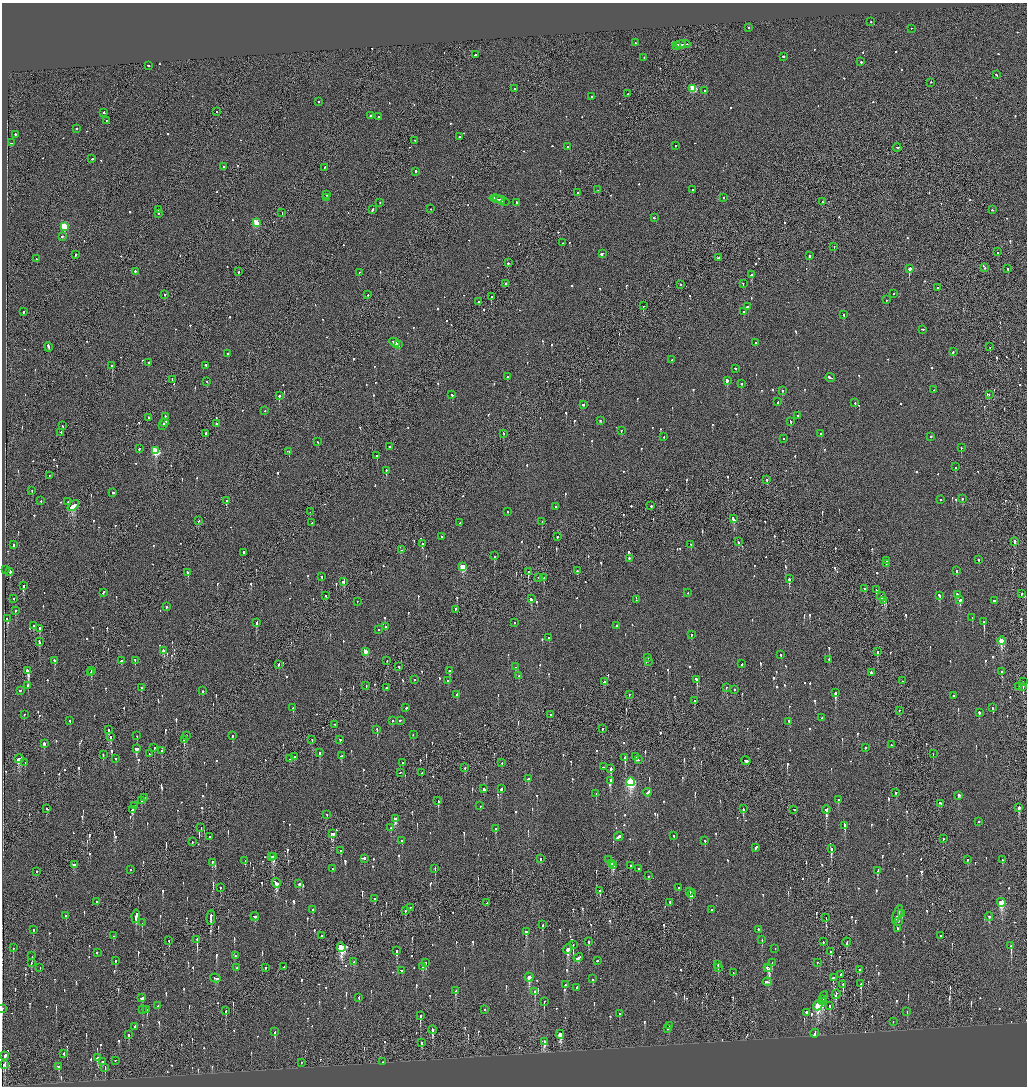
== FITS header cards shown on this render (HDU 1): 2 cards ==
NAXIS1  =                 2050
NAXIS2  =                 2168

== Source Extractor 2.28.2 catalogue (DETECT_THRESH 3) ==
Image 2050 x 2168 px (HDU 1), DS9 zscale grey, zoomed out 1/2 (1 PNG px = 2 x 2 image px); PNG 1029 x 1088 px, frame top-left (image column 2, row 2168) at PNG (2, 3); each listed source drawn as its Kron ellipse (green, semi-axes under 4 px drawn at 4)
Background -0.107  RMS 0.069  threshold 0.207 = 3 sigma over >= 5 px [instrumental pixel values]
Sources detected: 1233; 47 cannot appear on this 1/2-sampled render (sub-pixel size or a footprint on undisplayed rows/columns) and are neither listed nor drawn; of the other 1186, the 500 brightest by FLUX_AUTO listed and drawn (686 fainter detections omitted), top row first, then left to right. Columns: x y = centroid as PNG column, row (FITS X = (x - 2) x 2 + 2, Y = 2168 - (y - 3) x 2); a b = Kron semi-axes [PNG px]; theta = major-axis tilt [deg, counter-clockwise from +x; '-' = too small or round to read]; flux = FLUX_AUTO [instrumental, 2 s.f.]
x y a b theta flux
871 22 2 2 - 84
749 28 2 2 - 160
912 29 2 1 - 96
636 43 2 2 - 87
683 44 7 1 2 380
680 45 5 2 - 530
676 46 3 2 - 250
475 55 2 2 - 270
783 57 2 2 - 310
644 58 2 2 - 79
861 62 2 2 - 180
148 66 2 2 - 120
996 75 3 2 - 110
931 83 2 2 - 85
515 89 2 2 - 140
693 89 3 3 - 640
705 91 2 2 - 350
628 94 2 2 - 83
591 97 2 2 - 110
318 102 2 1 - 120
217 112 2 1 - 160
104 113 2 1 - 210
370 116 2 2 - 110
379 117 2 2 - 78
106 121 2 2 - 83
76 129 2 2 - 97
15 135 2 2 - 200
459 137 2 2 - 530
415 141 2 2 - 81
11 143 2 1 - 110
676 146 2 2 - 84
567 147 2 2 - 140
897 148 4 2 - 200
92 159 2 2 - 92
223 167 2 2 - 240
324 168 2 2 - 87
416 172 2 2 - 550
598 190 2 1 - 250
693 190 2 2 - 230
578 193 2 1 - 130
327 195 2 2 - 420
326 198 2 2 - 89
724 198 2 2 - 92
496 199 6 2 -12 400
499 200 6 1 -20 260
503 201 7 2 -24 460
822 202 2 1 - 220
380 203 2 2 - 90
516 203 2 2 - 240
430 209 2 1 - 180
158 210 2 1 - 240
373 210 3 2 - 200
992 210 2 2 - 78
282 213 2 1 - 130
159 214 2 2 - 90
654 218 2 2 - 170
256 223 3 3 - 420
64 227 4 3 - 840
62 237 2 2 - 170
563 243 2 2 - 82
834 247 2 1 - 270
998 252 2 2 - 160
602 254 3 2 - 670
75 255 2 2 - 160
809 256 2 2 - 590
718 258 2 1 - 120
36 259 2 2 - 90
508 263 2 2 - 330
985 268 2 2 - 190
909 269 2 2 - 3100
1008 269 2 2 - 150
135 272 2 2 - 270
239 272 2 1 - 230
359 273 2 2 - 97
751 275 2 2 - 1300
505 284 2 2 - 81
743 284 2 2 - 100
681 285 2 2 - 160
938 288 2 2 - 260
893 294 2 1 - 79
164 295 2 1 - 290
368 295 2 2 - 100
491 297 2 2 - 320
886 300 2 2 - 110
479 302 2 2 - 140
643 306 2 1 - 300
747 307 2 2 - 140
23 312 2 2 - 86
743 312 2 2 - 190
844 315 2 2 - 470
922 330 3 2 - 95
394 343 5 2 - 1300
755 343 2 2 - 200
399 345 3 2 - 87
48 347 4 2 - 320
990 347 2 1 - 140
953 352 3 2 - 160
228 354 2 2 - 100
672 360 2 2 - 230
149 363 2 2 - 190
112 366 2 2 - 390
205 366 2 2 - 130
736 369 2 2 - 160
507 377 2 2 - 120
830 378 5 2 - 490
172 380 2 1 - 88
727 381 3 2 - 700
207 382 2 2 - 110
741 384 2 2 - 130
933 390 2 2 - 88
782 391 2 2 - 140
452 395 2 2 - 210
989 395 2 2 - 110
279 396 2 2 - 1200
778 402 3 2 - 110
855 403 2 2 - 95
583 405 2 2 - 180
265 411 2 2 - 86
798 416 2 2 - 130
165 417 2 2 - 140
149 418 2 1 - 99
600 421 2 2 - 110
790 422 3 2 - 170
164 423 4 2 - 280
216 424 2 2 - 390
62 426 2 2 - 110
162 426 3 2 - 150
621 431 2 2 - 140
61 433 2 2 - 240
205 434 2 2 - 180
503 434 2 1 - 160
821 434 2 2 - 100
664 437 2 2 - 160
930 437 2 2 - 310
784 439 2 2 - 90
318 442 2 2 - 86
389 447 2 2 - 78
961 448 2 2 - 100
139 449 2 2 - 90
156 451 4 3 - 900
289 452 2 2 - 150
377 456 3 2 - 98
955 467 2 2 - 98
386 471 3 2 - 130
49 476 2 1 - 93
767 480 2 2 - 260
32 491 2 1 - 99
113 493 2 2 - 110
962 499 2 2 - 100
941 500 2 2 - 92
41 501 2 1 - 140
226 501 2 2 - 540
68 502 2 2 - 450
73 506 7 2 41 4300
651 506 2 2 - 230
555 507 2 2 - 97
310 512 2 2 - 79
508 512 2 2 - 90
733 519 3 2 - 320
198 521 2 2 - 84
542 522 2 1 - 130
312 523 2 1 - 110
460 523 2 2 - 96
442 537 2 2 - 140
557 537 2 2 - 260
738 542 2 1 - 170
1014 542 3 2 - 430
422 544 2 2 - 400
13 545 2 2 - 150
691 545 2 2 - 110
401 550 2 1 - 120
244 553 2 2 - 340
494 556 3 2 - 130
629 559 2 2 - 250
978 560 2 2 - 180
887 561 3 2 - 360
886 564 2 2 - 82
463 567 3 3 - 550
5 570 2 2 - 170
577 571 2 2 - 190
957 571 2 2 - 170
10 572 3 2 - 120
528 572 2 2 - 450
187 573 3 2 - 120
322 577 2 2 - 160
539 578 2 2 - 130
544 578 2 2 - 95
789 579 2 2 - 550
343 582 2 2 - 150
24 586 3 2 - 520
865 589 2 1 - 150
876 590 2 2 - 370
103 593 3 2 - 150
688 593 2 2 - 82
1022 594 2 2 - 170
957 595 3 2 - 200
326 596 2 2 - 80
939 596 3 2 - 170
881 597 4 2 - 220
13 599 2 2 - 96
531 599 3 2 - 180
636 600 2 1 - 150
960 600 2 2 - 770
884 601 2 2 - 120
994 601 2 2 - 580
357 602 2 1 - 170
166 607 2 2 - 160
455 610 3 2 - 230
15 611 2 2 - 100
972 618 2 2 - 81
7 619 3 2 - 140
984 622 2 2 - 200
257 623 3 2 - 390
514 623 2 2 - 120
34 626 2 2 - 120
616 626 2 2 - 240
385 627 2 2 - 110
40 629 3 2 - 200
378 630 2 2 - 100
691 635 2 2 - 78
549 638 2 2 - 87
1002 641 4 3 - 540
39 642 3 2 - 170
163 651 3 2 - 110
365 652 3 3 - 190
878 652 3 2 - 280
781 655 2 2 - 140
647 658 2 2 - 170
828 660 2 2 - 140
55 661 3 2 - 180
121 661 3 2 - 230
135 661 3 2 - 110
387 661 2 2 - 320
648 662 2 2 - 160
742 664 3 2 - 190
278 665 2 2 - 230
399 667 2 2 - 230
515 667 2 2 - 100
28 671 3 2 - 1200
92 671 2 1 - 160
450 671 2 2 - 130
1002 672 2 2 - 94
91 673 3 2 - 110
871 673 3 2 - 230
519 676 2 2 - 140
414 680 2 2 - 80
697 680 3 2 - 480
447 681 2 2 - 160
902 681 2 2 - 87
604 682 3 2 - 140
1023 682 2 1 - 150
28 686 2 2 - 120
366 686 2 2 - 80
1018 687 2 1 - 90
1023 687 3 1 - 120
141 688 2 2 - 140
386 688 2 2 - 160
726 688 2 2 - 87
734 690 2 2 - 77
20 691 2 2 - 110
202 691 2 2 - 270
835 693 3 2 - 1100
457 695 2 2 - 78
629 695 2 2 - 160
953 696 2 2 - 170
694 701 2 2 - 130
293 708 2 2 - 130
406 708 2 1 - 220
993 708 3 2 - 170
899 711 2 2 - 140
979 713 2 2 - 160
24 715 2 2 - 95
551 715 2 2 - 130
822 718 2 2 - 86
70 721 2 2 - 110
392 721 2 2 - 120
400 721 2 2 - 280
789 722 2 2 - 92
334 725 2 1 - 98
602 729 2 2 - 97
108 730 3 2 - 210
377 730 4 2 - 230
413 735 2 2 - 77
137 736 2 2 - 190
187 736 2 1 - 150
232 736 2 2 - 120
111 737 3 2 - 81
184 740 2 2 - 400
312 740 2 1 - 150
340 740 2 2 - 260
44 744 3 2 - 86
891 745 2 2 - 130
154 748 2 2 - 130
865 748 2 2 - 510
136 749 4 3 - 210
161 751 2 2 - 410
320 753 2 2 - 260
149 754 2 2 - 110
933 754 2 1 - 120
103 755 2 2 - 160
341 756 2 2 - 100
294 757 2 2 - 600
636 757 2 1 - 110
625 758 3 2 - 490
19 759 4 3 - 450
116 759 2 2 - 150
290 759 2 2 - 84
638 760 3 2 - 130
746 761 4 2 - 240
25 763 2 2 - 170
402 763 2 2 - 120
502 763 2 2 - 78
603 767 2 1 - 160
465 768 2 2 - 260
611 769 3 2 - 940
400 773 3 2 - 110
422 773 2 1 - 120
528 779 2 2 - 200
610 781 3 2 - 210
630 782 4 4 - 1900
484 789 2 2 - 400
501 789 3 2 - 130
647 793 4 2 - 230
896 793 2 2 - 140
596 794 2 2 - 160
959 796 3 2 - 87
144 798 2 1 - 100
838 800 2 2 - 280
142 801 2 2 - 81
438 801 2 2 - 400
941 804 3 2 - 350
134 806 2 1 - 320
480 806 2 2 - 140
1019 808 3 2 - 550
46 809 2 1 - 81
743 809 2 2 - 260
132 810 3 2 - 700
794 810 2 2 - 98
826 810 4 2 - 310
326 815 2 2 - 100
395 819 4 2 - 180
978 822 2 2 - 170
844 826 4 2 - 380
201 828 2 1 - 89
391 828 2 2 - 190
495 829 2 2 - 140
332 834 3 2 - 220
674 836 2 2 - 110
209 837 2 2 - 130
618 837 5 2 - 500
943 839 2 2 - 110
402 841 2 2 - 110
705 841 2 2 - 360
192 842 2 2 - 100
756 848 3 2 - 230
831 849 3 2 - 570
341 851 2 2 - 230
272 857 2 2 - 120
273 857 2 2 - 210
364 859 2 2 - 160
540 859 2 2 - 180
608 860 2 2 - 200
967 860 2 2 - 97
1002 860 3 1 - 120
245 861 3 2 - 89
212 863 2 2 - 260
612 864 3 2 - 200
74 865 3 2 - 190
613 866 4 2 - 210
630 866 2 2 - 98
332 869 2 2 - 87
435 869 3 1 - 250
639 869 2 2 - 92
130 870 2 2 - 87
877 871 4 2 - 220
37 872 2 2 - 980
648 876 2 2 - 89
276 883 5 3 - 400
299 884 3 2 - 130
220 888 2 2 - 100
679 888 2 2 - 330
600 891 3 2 - 130
690 892 4 2 - 240
692 895 5 2 - 330
375 899 2 2 - 170
97 902 2 2 - 97
487 903 2 1 - 210
670 903 2 2 - 300
1001 903 4 3 - 720
411 908 2 2 - 340
313 910 2 2 - 120
712 910 2 2 - 84
405 911 2 2 - 150
902 914 2 2 - 100
897 915 10 2 67 920
66 916 2 2 - 84
136 917 7 2 83 420
255 917 4 2 - 200
989 917 4 2 - 81
211 918 7 2 86 180
826 918 3 1 - 89
898 922 2 2 - 160
142 923 2 2 - 96
543 925 2 2 - 180
897 929 3 2 - 300
33 930 2 2 - 87
758 930 2 2 - 130
526 932 4 2 - 81
114 936 2 2 - 170
322 936 2 2 - 170
941 936 2 2 - 98
197 940 3 1 - 650
762 940 2 2 - 130
169 941 2 1 - 99
588 942 2 2 - 180
823 942 2 2 - 160
847 943 4 2 - 300
573 945 4 2 - 420
1011 946 4 2 - 280
13 948 2 2 - 97
341 948 5 3 - 1200
568 949 5 3 - 440
775 949 2 2 - 86
396 951 3 2 - 260
831 952 3 1 - 340
97 953 2 2 - 120
32 956 2 2 - 330
235 956 2 2 - 87
578 958 5 2 - 370
116 961 2 2 - 130
597 961 3 2 - 140
354 962 2 2 - 110
31 963 3 1 - 210
425 963 3 2 - 100
772 963 2 2 - 120
817 963 2 1 - 140
718 965 2 2 - 120
284 967 3 2 - 380
423 967 3 2 - 150
40 968 2 1 - 120
237 968 3 2 - 290
266 968 2 2 - 98
719 968 3 1 - 120
767 968 2 2 - 130
769 969 4 2 - 560
859 970 2 2 - 130
402 971 3 2 - 700
733 973 2 1 - 92
841 975 2 2 - 350
529 978 4 3 - 320
833 978 2 2 - 310
215 979 5 2 - 310
592 979 2 2 - 87
767 982 4 2 - 240
861 984 4 2 - 140
565 985 2 2 - 150
843 985 4 2 - 290
577 988 2 2 - 140
456 991 3 2 - 140
535 992 3 2 - 130
836 995 5 2 - 400
824 997 5 2 - 240
142 998 3 2 - 210
359 998 2 2 - 94
823 1000 2 1 - 130
544 1002 2 1 - 380
822 1002 3 2 - 300
158 1006 2 2 - 120
818 1006 5 4 - 1200
830 1006 3 2 - 200
2 1009 2 1 - 500
143 1010 2 2 - 120
147 1010 3 2 - 120
485 1010 2 2 - 120
226 1011 3 2 - 120
907 1012 2 2 - 96
806 1013 3 2 - 390
619 1014 2 2 - 89
420 1016 3 2 - 320
893 1022 2 2 - 97
669 1026 2 1 - 230
135 1027 3 2 - 140
667 1029 2 2 - 92
433 1030 4 2 - 350
275 1032 2 2 - 380
815 1034 4 2 - 290
128 1035 2 2 - 83
560 1035 4 3 - 360
545 1042 4 2 - 270
422 1043 2 2 - 130
64 1054 3 2 - 130
5 1056 3 2 - 810
97 1058 3 2 - 270
115 1061 2 2 - 92
102 1062 2 2 - 210
383 1062 2 2 - 81
301 1063 2 2 - 98
3 1065 3 3 - 100
59 1067 3 2 - 450
105 1068 3 2 - 130
At the frame edge (FLAGS 8, measured only in part): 1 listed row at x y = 2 1009
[686 fainter detections neither listed nor drawn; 47 sub-pixel or undisplayed-footprint detections neither listed nor drawn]